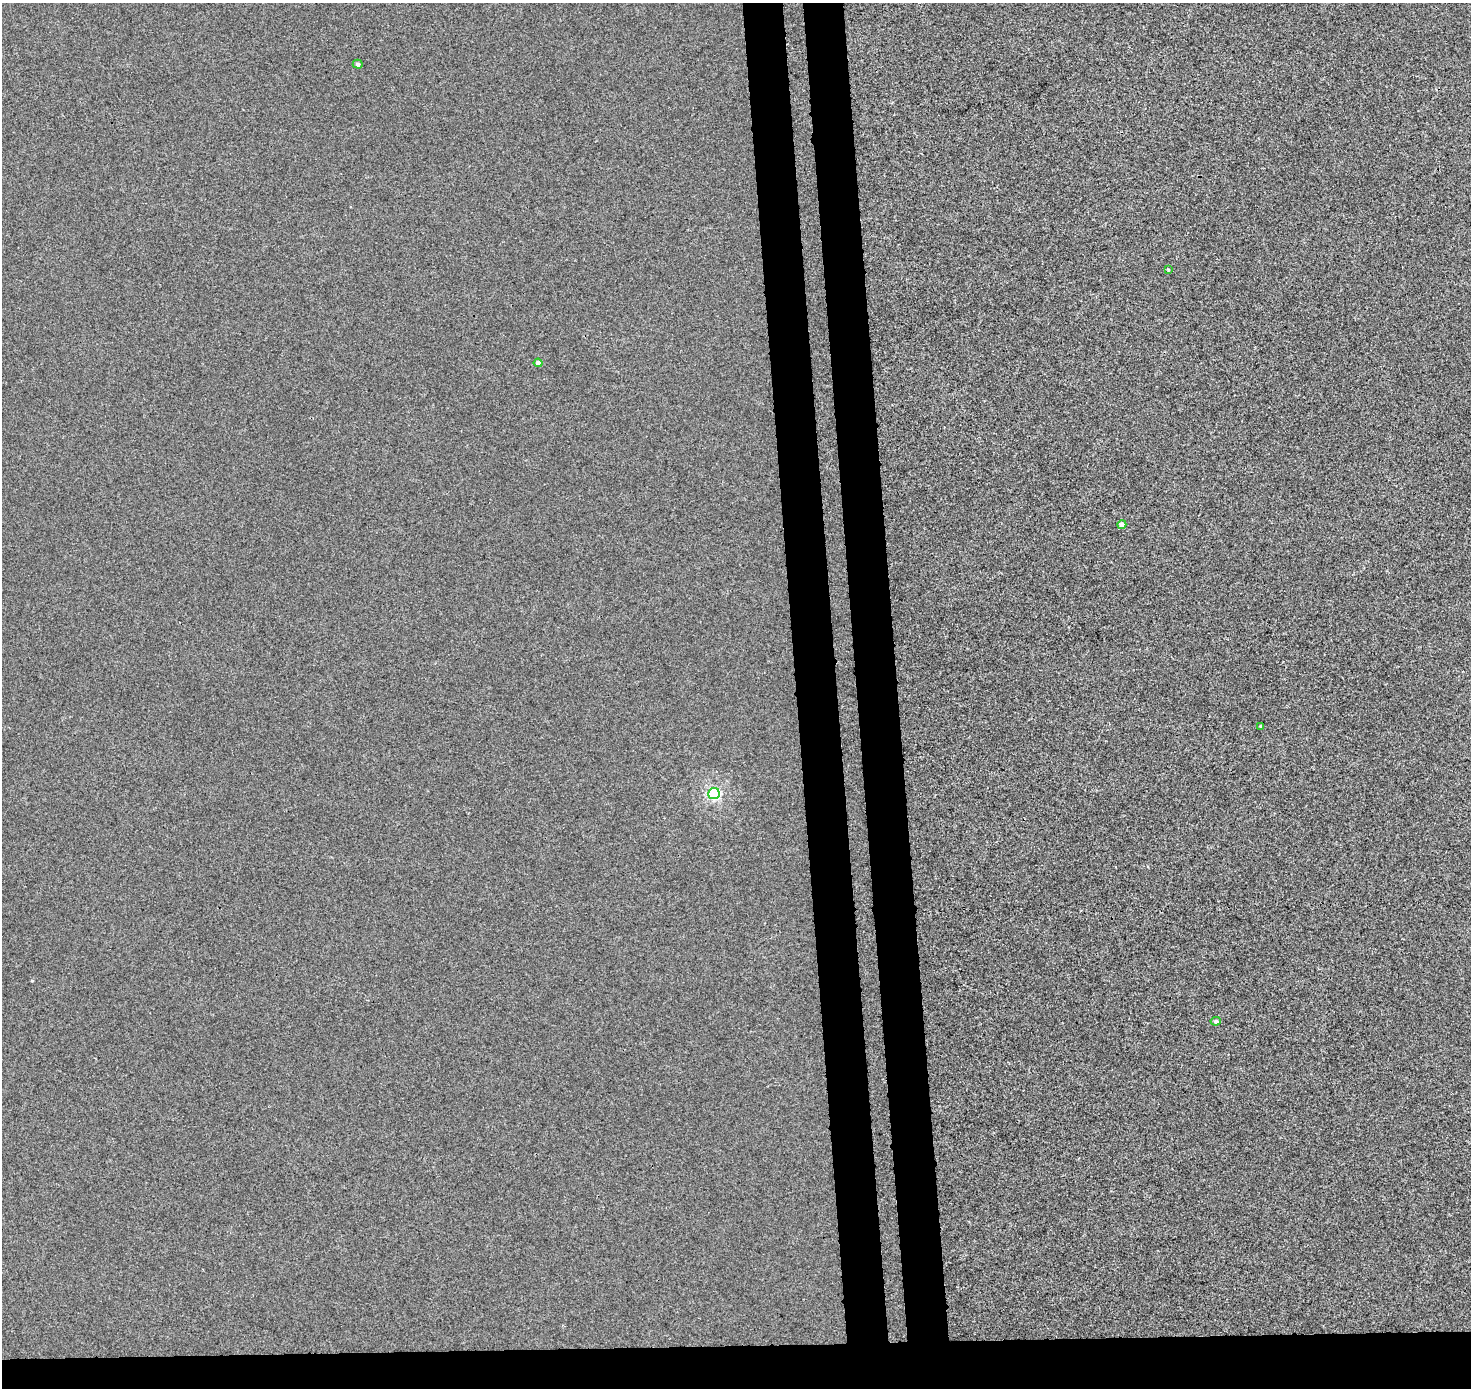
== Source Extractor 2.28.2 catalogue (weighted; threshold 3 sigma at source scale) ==
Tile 8 of 3 x 3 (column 2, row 3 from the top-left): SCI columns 1524-2992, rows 4-1389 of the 4516 x 4205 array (HDU 1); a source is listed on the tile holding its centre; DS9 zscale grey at full resolution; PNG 1473 x 1390 px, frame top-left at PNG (2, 3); each listed source drawn as its Kron ellipse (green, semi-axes under 4 px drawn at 4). Shown black and unused: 9% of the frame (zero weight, under 3 of 4 exposures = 5% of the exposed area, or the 3 px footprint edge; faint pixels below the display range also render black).
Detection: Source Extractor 2.28.2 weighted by HDU 2 'WHT'; one run over the whole footprint, this tile lists its part. Background -3.82e-04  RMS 0.0042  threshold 0.0188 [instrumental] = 3 sigma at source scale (4.5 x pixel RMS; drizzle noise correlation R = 1.50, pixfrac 1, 0.0396/0.0396 arcsec/px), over >= 5 px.
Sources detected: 7; all 7 listed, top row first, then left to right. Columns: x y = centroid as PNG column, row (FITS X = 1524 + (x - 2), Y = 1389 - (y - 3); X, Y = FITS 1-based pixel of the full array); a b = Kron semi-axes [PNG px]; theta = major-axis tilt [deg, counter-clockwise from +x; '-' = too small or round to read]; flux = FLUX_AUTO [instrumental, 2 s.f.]
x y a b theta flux
358 64 5 4 - 0.71
1168 270 4 4 - 0.39
538 363 4 4 - 2.1
1122 525 4 4 - 2.4
1260 726 3 3 - 0.33
714 793 6 5 - 48
1216 1021 5 4 - 0.9